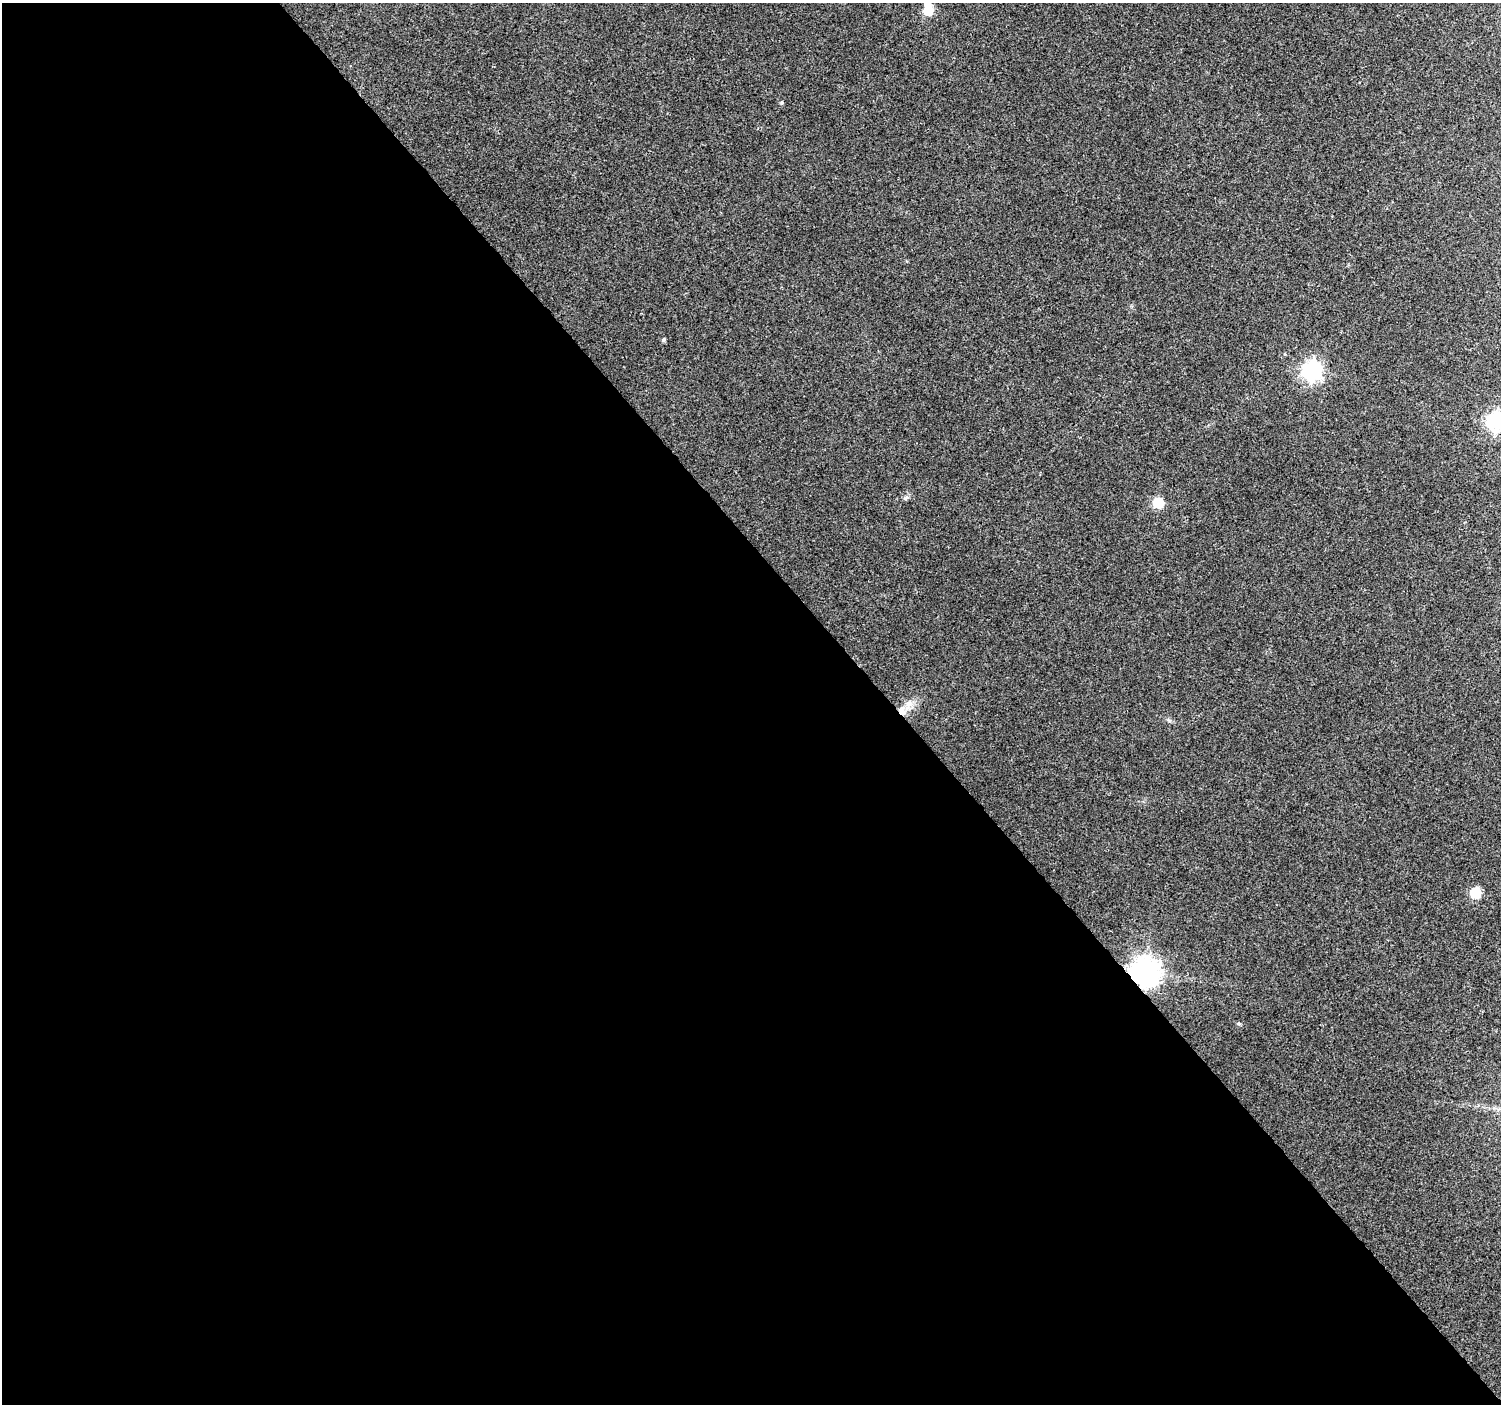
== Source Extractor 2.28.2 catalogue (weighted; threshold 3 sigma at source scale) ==
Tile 9 of 4 x 4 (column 1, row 3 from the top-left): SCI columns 9-1507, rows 1549-2950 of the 6010 x 5964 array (HDU 1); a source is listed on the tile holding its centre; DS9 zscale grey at full resolution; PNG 1503 x 1406 px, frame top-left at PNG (2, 3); no overlay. Shown black and unused: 59% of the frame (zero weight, under 3 of 4 exposures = <1% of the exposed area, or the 3 px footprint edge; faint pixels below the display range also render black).
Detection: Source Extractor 2.28.2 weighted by HDU 2 'WHT'; one run over the whole footprint, this tile lists its part. Background 0.037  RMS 0.004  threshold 0.0179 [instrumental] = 3 sigma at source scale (4.5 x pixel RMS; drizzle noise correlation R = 1.50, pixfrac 1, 0.0396/0.0396 arcsec/px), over >= 5 px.
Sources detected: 12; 1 inside a brighter object's white glare — not listed; the other 11 listed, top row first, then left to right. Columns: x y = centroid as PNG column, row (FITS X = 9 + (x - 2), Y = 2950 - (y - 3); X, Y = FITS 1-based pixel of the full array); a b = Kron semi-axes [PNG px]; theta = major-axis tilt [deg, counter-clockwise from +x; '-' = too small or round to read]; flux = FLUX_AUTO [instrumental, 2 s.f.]
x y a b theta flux
928 11 6 6 - 15
782 102 5 5 - 0.53
664 340 5 4 - 0.75
1312 371 8 8 - 150
1496 422 8 8 - 120
905 498 7 4 70 0.69
1158 503 6 6 - 23
902 711 12 8 -85 3.1
1475 893 7 6 - 22
1145 972 9 9 - 490
1239 1023 5 5 - 0.68
Overlapping masked pixels (flux is a lower limit): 2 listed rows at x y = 902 711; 1145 972
Isophote crosses this tile's border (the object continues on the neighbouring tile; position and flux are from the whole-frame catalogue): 1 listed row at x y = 1496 422